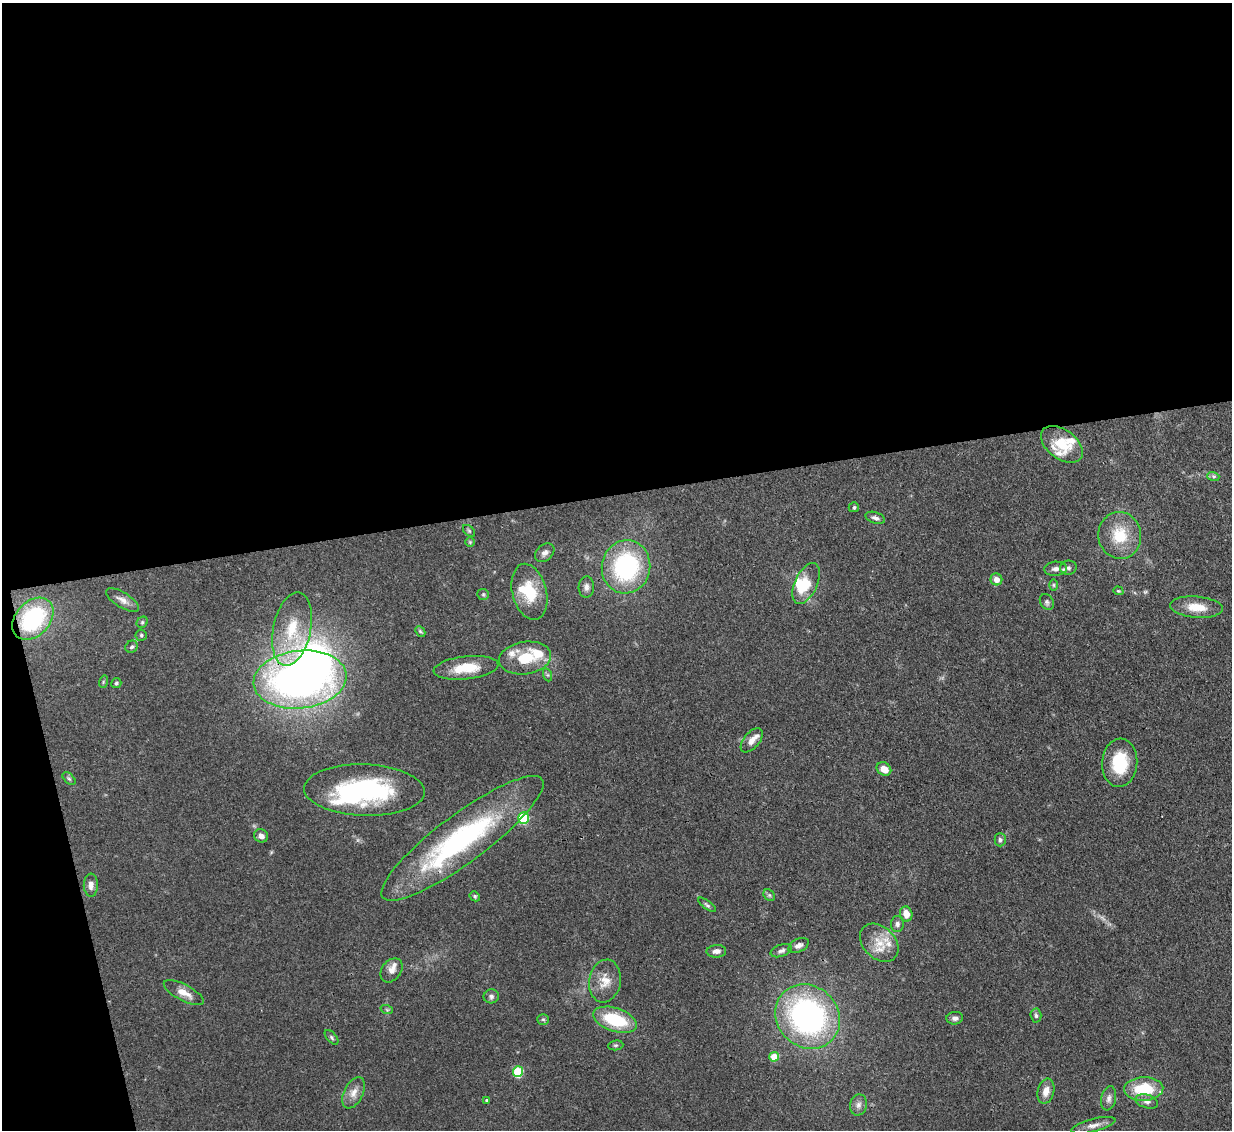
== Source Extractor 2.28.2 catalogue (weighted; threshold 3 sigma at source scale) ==
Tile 1 of 4 x 4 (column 1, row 1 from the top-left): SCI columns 84-1313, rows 3599-4726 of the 5083 x 5061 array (HDU 1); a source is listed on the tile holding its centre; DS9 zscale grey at full resolution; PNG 1234 x 1132 px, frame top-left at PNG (2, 3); each listed source drawn as its Kron ellipse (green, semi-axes under 4 px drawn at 4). Shown black and unused: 46% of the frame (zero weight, under 3 of 4 exposures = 9% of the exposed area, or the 3 px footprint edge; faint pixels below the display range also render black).
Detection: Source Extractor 2.28.2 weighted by HDU 2 'WHT'; one run over the whole footprint, this tile lists its part. Background 0.124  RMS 0.0049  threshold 0.0222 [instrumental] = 3 sigma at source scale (4.5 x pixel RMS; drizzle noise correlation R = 1.50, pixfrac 1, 0.05/0.05 arcsec/px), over >= 5 px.
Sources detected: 88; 2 too faint to see at this stretch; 4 inside a brighter object's white glare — neither listed nor drawn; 8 inside a brighter listed object's ellipse — not listed separately; the other 74 listed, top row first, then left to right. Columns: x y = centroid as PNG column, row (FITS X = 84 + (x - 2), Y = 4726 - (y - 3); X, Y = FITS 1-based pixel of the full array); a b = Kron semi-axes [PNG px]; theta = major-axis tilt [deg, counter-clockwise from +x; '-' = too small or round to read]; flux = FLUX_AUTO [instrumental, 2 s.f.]
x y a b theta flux
1062 444 24 14 -37 15
1213 476 6 4 -18 0.88
854 507 5 5 - 0.93
875 518 10 5 -18 1.7
469 531 7 4 -45 0.8
1120 535 23 21 -82 17
470 542 5 5 - 0.57
545 553 11 8 41 2.2
626 567 27 24 78 60
1068 568 8 7 - 1.6
1055 569 11 7 5 2.6
996 579 6 6 - 4
806 584 22 11 65 12
1054 585 6 4 -90 0.64
586 587 10 7 88 2.3
1118 591 5 4 - 0.58
529 592 28 17 -76 18
483 594 6 5 - 0.79
122 600 19 7 -31 3.4
1047 602 8 6 -54 1.2
1197 607 26 10 -5 9.3
33 619 24 17 47 50
142 622 6 5 - 0.87
292 629 37 19 78 22
420 631 6 4 -45 0.75
141 635 6 5 - 0.87
132 647 6 5 - 1.2
525 658 26 16 9 16
466 668 32 11 6 14
548 675 7 4 -71 0.87
300 679 47 29 6 280
103 682 6 4 73 0.59
116 683 5 5 - 0.81
752 740 14 8 49 3.4
1120 763 24 17 86 20
884 769 8 6 -33 4.8
69 779 8 4 -44 0.93
364 790 60 25 -2 70
524 818 5 5 - 40
261 836 7 6 - 2.5
462 838 99 24 37 95
1000 840 7 5 90 1.3
91 885 11 7 -88 2.8
769 895 6 5 - 0.88
475 896 5 4 - 0.72
707 905 10 4 -36 1.1
906 914 7 6 - 5.2
897 924 8 6 89 1.6
879 943 22 16 -44 11
798 945 11 6 26 2.1
716 951 10 6 3 2.5
781 951 11 6 19 1.7
391 970 13 9 54 3.5
605 981 21 15 80 7.9
184 993 22 8 -27 5.4
491 996 7 7 - 1.5
387 1010 6 4 -19 0.67
1036 1015 7 5 -87 1.2
808 1016 34 30 -42 130
955 1018 8 6 6 1.9
543 1019 6 5 - 0.82
615 1020 23 11 -18 24
332 1037 9 4 -50 1
616 1045 8 5 6 0.85
774 1057 5 4 - 11
518 1072 5 5 - 27
1144 1089 20 11 3 19
1046 1091 13 8 76 4.5
354 1093 17 9 64 4.5
1109 1098 12 7 78 2.3
487 1100 3 3 - 0.91
1147 1101 11 6 -17 2.3
858 1105 10 8 76 2.6
1093 1125 23 6 15 3.5
Overlapping masked pixels (flux is a lower limit): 1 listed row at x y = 300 679